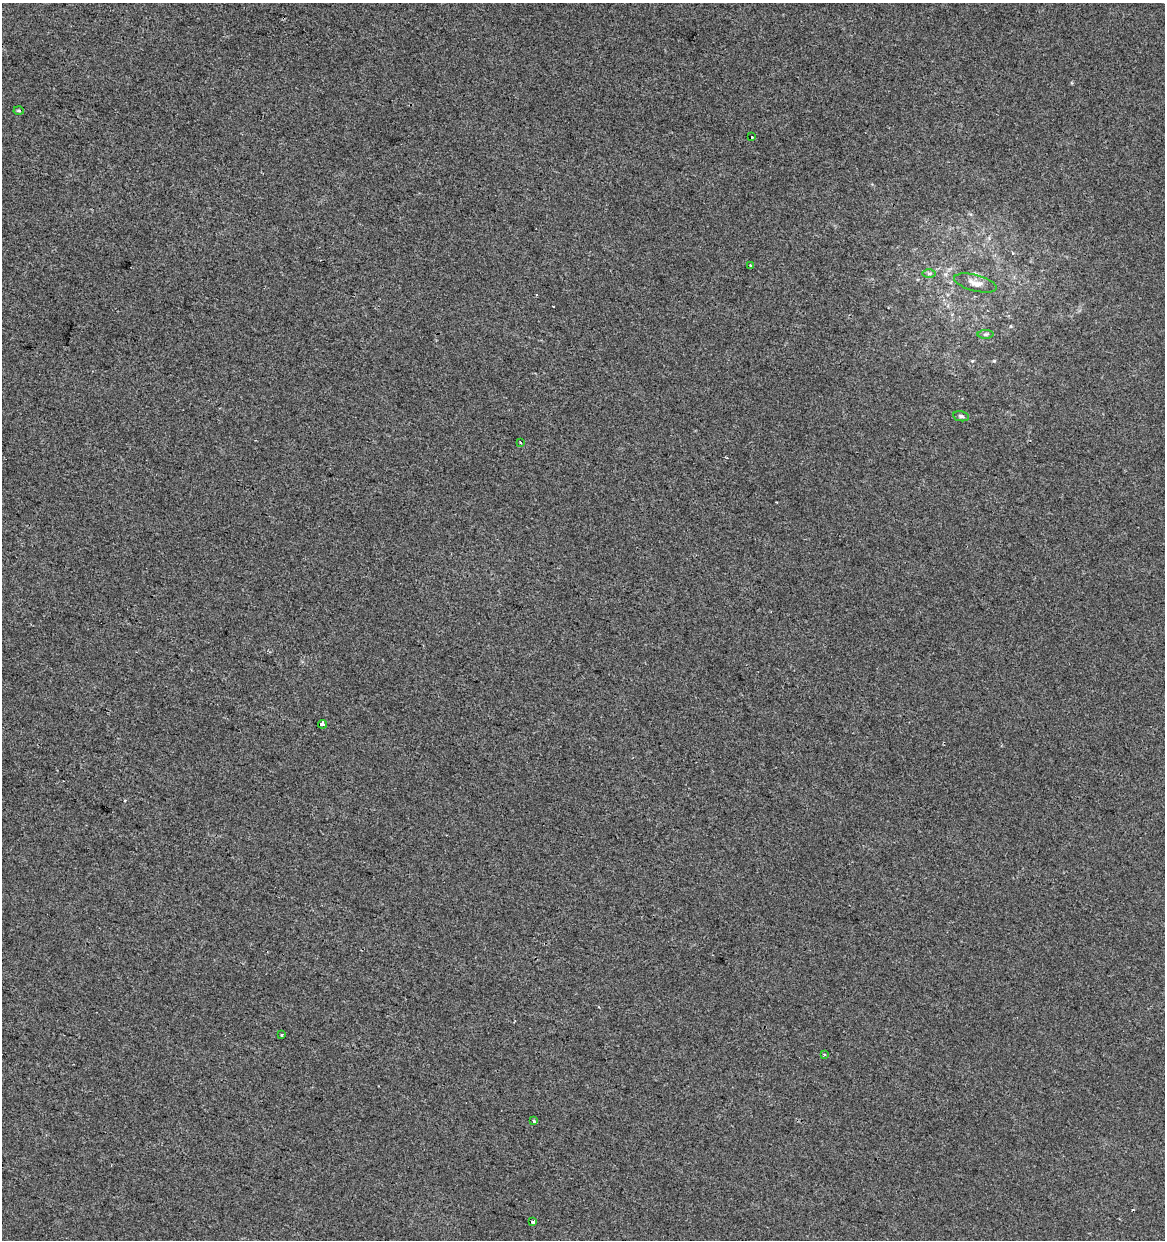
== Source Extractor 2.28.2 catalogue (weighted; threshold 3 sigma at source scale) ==
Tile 11 of 4 x 4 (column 3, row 3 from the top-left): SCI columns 2610-3772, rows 1239-2476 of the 5159 x 4960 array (HDU 1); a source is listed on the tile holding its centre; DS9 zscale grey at full resolution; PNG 1167 x 1242 px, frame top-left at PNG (2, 3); each listed source drawn as its Kron ellipse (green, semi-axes under 4 px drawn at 4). Shown black and unused: <1% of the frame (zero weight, under 2 of 3 exposures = <1% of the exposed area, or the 3 px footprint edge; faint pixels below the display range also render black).
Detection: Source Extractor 2.28.2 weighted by HDU 2 'WHT'; one run over the whole footprint, this tile lists its part. Background -6.83e-05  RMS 0.0042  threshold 0.019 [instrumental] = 3 sigma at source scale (4.5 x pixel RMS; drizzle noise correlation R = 1.50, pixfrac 1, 0.0396/0.0396 arcsec/px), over >= 5 px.
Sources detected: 15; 2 cosmic-ray / hot-pixel residue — neither listed nor drawn; the other 13 listed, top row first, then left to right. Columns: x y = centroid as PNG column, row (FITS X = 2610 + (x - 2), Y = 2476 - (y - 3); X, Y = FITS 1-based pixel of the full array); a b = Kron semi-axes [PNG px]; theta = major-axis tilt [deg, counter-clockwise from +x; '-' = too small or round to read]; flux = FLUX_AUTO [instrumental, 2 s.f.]
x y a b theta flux
19 111 5 4 - 0.58
752 137 3 3 - 2.9
750 266 3 3 - 2.2
929 273 6 4 1 0.79
975 283 22 8 -14 3.6
986 334 8 4 0 0.77
961 416 8 5 -10 0.87
520 442 3 3 - 0.6
322 724 4 3 - 24
282 1035 3 3 - 4.5
824 1055 4 3 - 0.44
534 1121 3 3 - 1.4
533 1222 4 4 - 5.8
Overlapping masked pixels (flux is a lower limit): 1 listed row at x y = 322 724
Unlisted compact peaks at least as high as the median listed source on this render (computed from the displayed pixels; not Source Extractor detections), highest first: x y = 994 361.